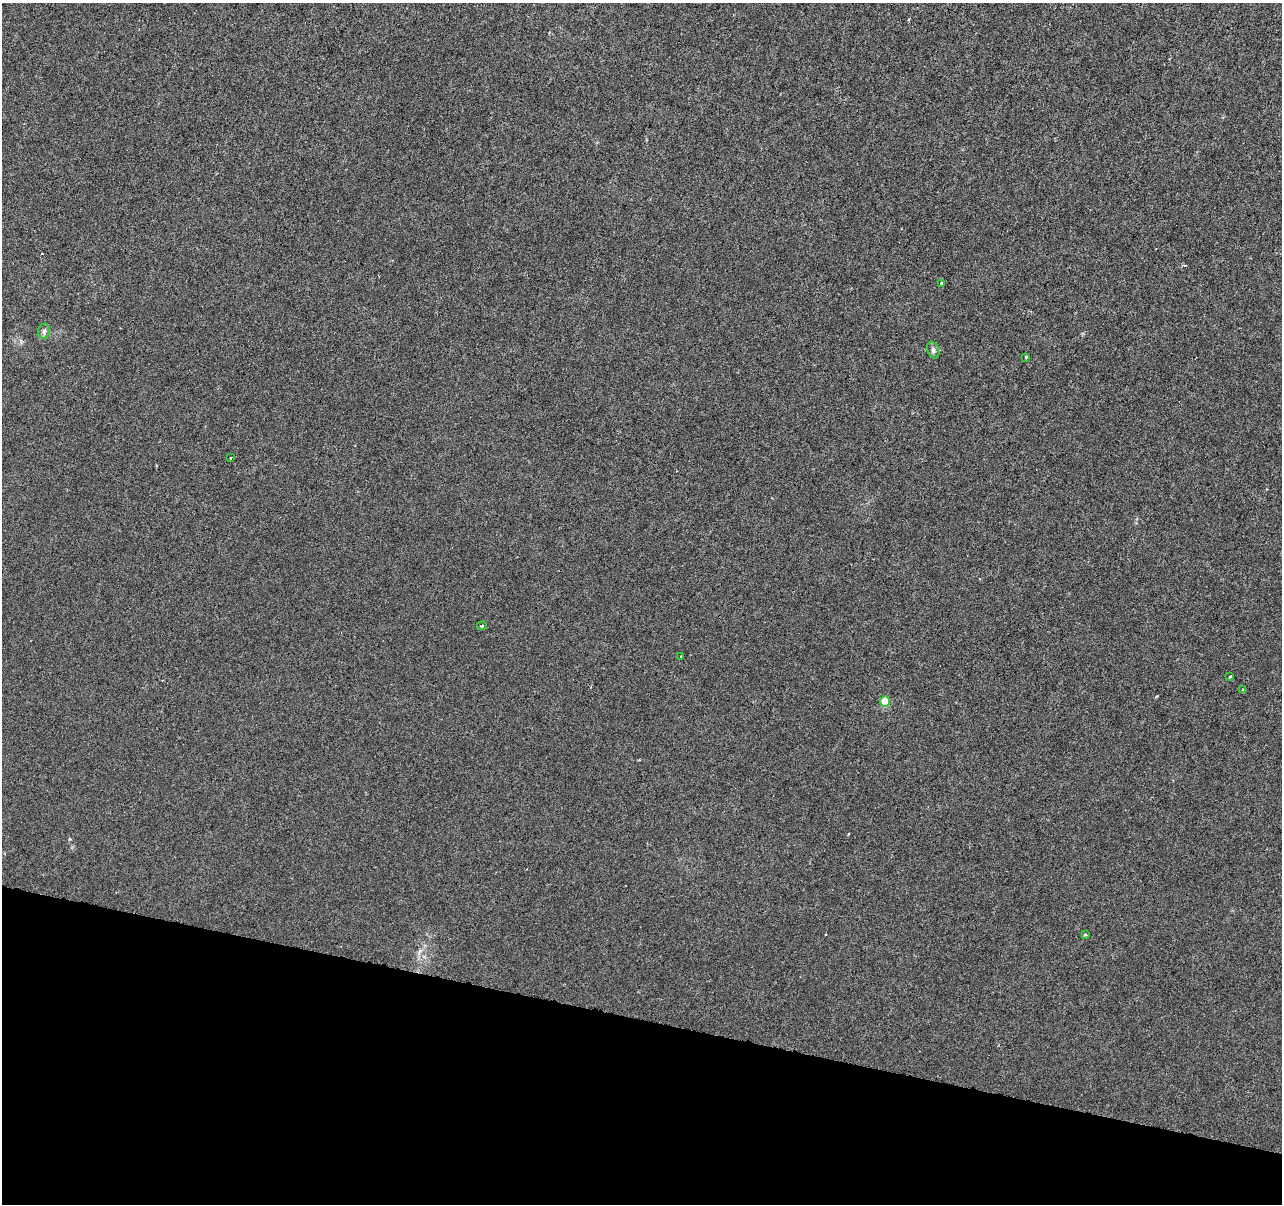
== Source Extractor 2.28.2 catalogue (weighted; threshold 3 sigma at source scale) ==
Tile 15 of 4 x 4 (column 3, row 4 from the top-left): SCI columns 2561-3840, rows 222-1423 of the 5128 x 5312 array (HDU 1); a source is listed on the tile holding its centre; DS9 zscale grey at full resolution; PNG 1284 x 1206 px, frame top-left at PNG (2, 3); each listed source drawn as its Kron ellipse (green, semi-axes under 4 px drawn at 4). Shown black and unused: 15% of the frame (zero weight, under 3 of 6 exposures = <1% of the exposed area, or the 3 px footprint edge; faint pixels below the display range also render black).
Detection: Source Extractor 2.28.2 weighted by HDU 2 'WHT'; one run over the whole footprint, this tile lists its part. Background -4.65e-06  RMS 0.0013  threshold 0.00516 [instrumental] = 3 sigma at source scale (4.09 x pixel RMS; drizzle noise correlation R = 1.36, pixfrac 0.8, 0.0396/0.0396 arcsec/px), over >= 5 px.
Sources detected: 12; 1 cosmic-ray / hot-pixel residue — neither listed nor drawn; the other 11 listed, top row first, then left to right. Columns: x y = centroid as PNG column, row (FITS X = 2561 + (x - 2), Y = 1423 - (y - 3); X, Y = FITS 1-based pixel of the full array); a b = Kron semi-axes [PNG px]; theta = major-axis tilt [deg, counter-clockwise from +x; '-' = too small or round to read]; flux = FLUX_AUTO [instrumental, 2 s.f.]
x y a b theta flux
942 284 3 3 - 0.5
44 331 7 6 - 0.33
933 350 8 5 -68 0.31
1026 357 3 3 - 0.18
230 458 3 2 - 0.092
482 626 5 3 - 0.13
681 656 3 2 - 0.12
1230 676 3 2 - 0.13
1243 690 4 4 - 0.12
885 702 5 5 - 3.2
1085 934 4 3 - 0.14